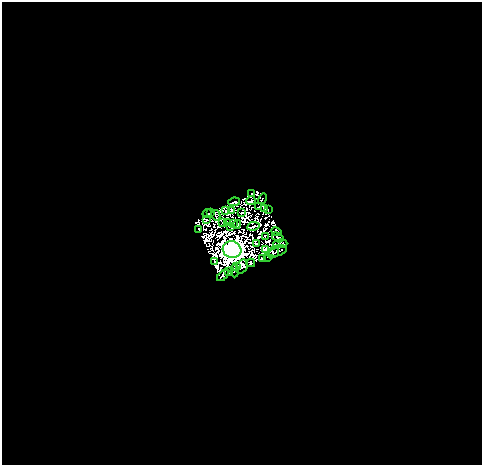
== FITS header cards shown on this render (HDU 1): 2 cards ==
NAXIS1  =                  480
NAXIS2  =                  463

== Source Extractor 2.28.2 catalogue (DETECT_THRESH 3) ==
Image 480 x 463 px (HDU 1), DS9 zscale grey, 1 PNG px = 1 image px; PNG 484 x 467 px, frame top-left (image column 1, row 463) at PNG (2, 2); each listed source drawn as its Kron ellipse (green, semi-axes under 4 px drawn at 4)
Background 8.63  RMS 1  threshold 3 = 3 sigma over >= 5 px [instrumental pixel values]
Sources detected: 65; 26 with non-positive FLUX_AUTO (blend fragments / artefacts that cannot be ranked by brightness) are neither listed nor drawn; the other 39 listed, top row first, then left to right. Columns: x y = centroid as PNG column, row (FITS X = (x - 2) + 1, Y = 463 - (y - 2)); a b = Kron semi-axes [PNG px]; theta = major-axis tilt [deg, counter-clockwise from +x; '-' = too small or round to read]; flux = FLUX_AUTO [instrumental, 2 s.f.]
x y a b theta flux
251 193 3 2 - 48
262 199 5 2 - 100
251 200 4 2 - 160
234 202 6 3 8 230
259 207 2 2 - 50
265 209 3 2 - 32
268 209 2 2 - 16
226 210 3 2 - 66
231 210 4 3 - 22
211 212 4 3 - 170
207 213 5 2 - 250
242 213 2 2 - 43
216 215 5 2 - 43
206 219 2 2 - 94
223 223 3 2 - 49
227 223 3 2 - 24
233 223 2 2 - 89
237 225 5 2 - 120
253 226 6 2 11 92
231 227 4 2 - 49
198 229 2 2 - 29
276 232 5 4 - 82
265 237 3 2 - 38
278 237 6 2 -32 59
256 244 3 3 - 39
280 244 7 3 4 65
232 250 9 8 - 420000
265 250 4 3 - 110
278 251 9 5 15 140
273 253 6 3 34 240
267 257 2 2 - 4.7
262 258 4 3 - 95
215 262 2 2 - 48
251 263 4 3 - 270
236 266 4 2 - 140
242 266 7 5 57 690
235 271 6 2 85 48
229 272 4 2 - 54
223 275 7 3 44 150
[26 non-positive-flux detections neither listed nor drawn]